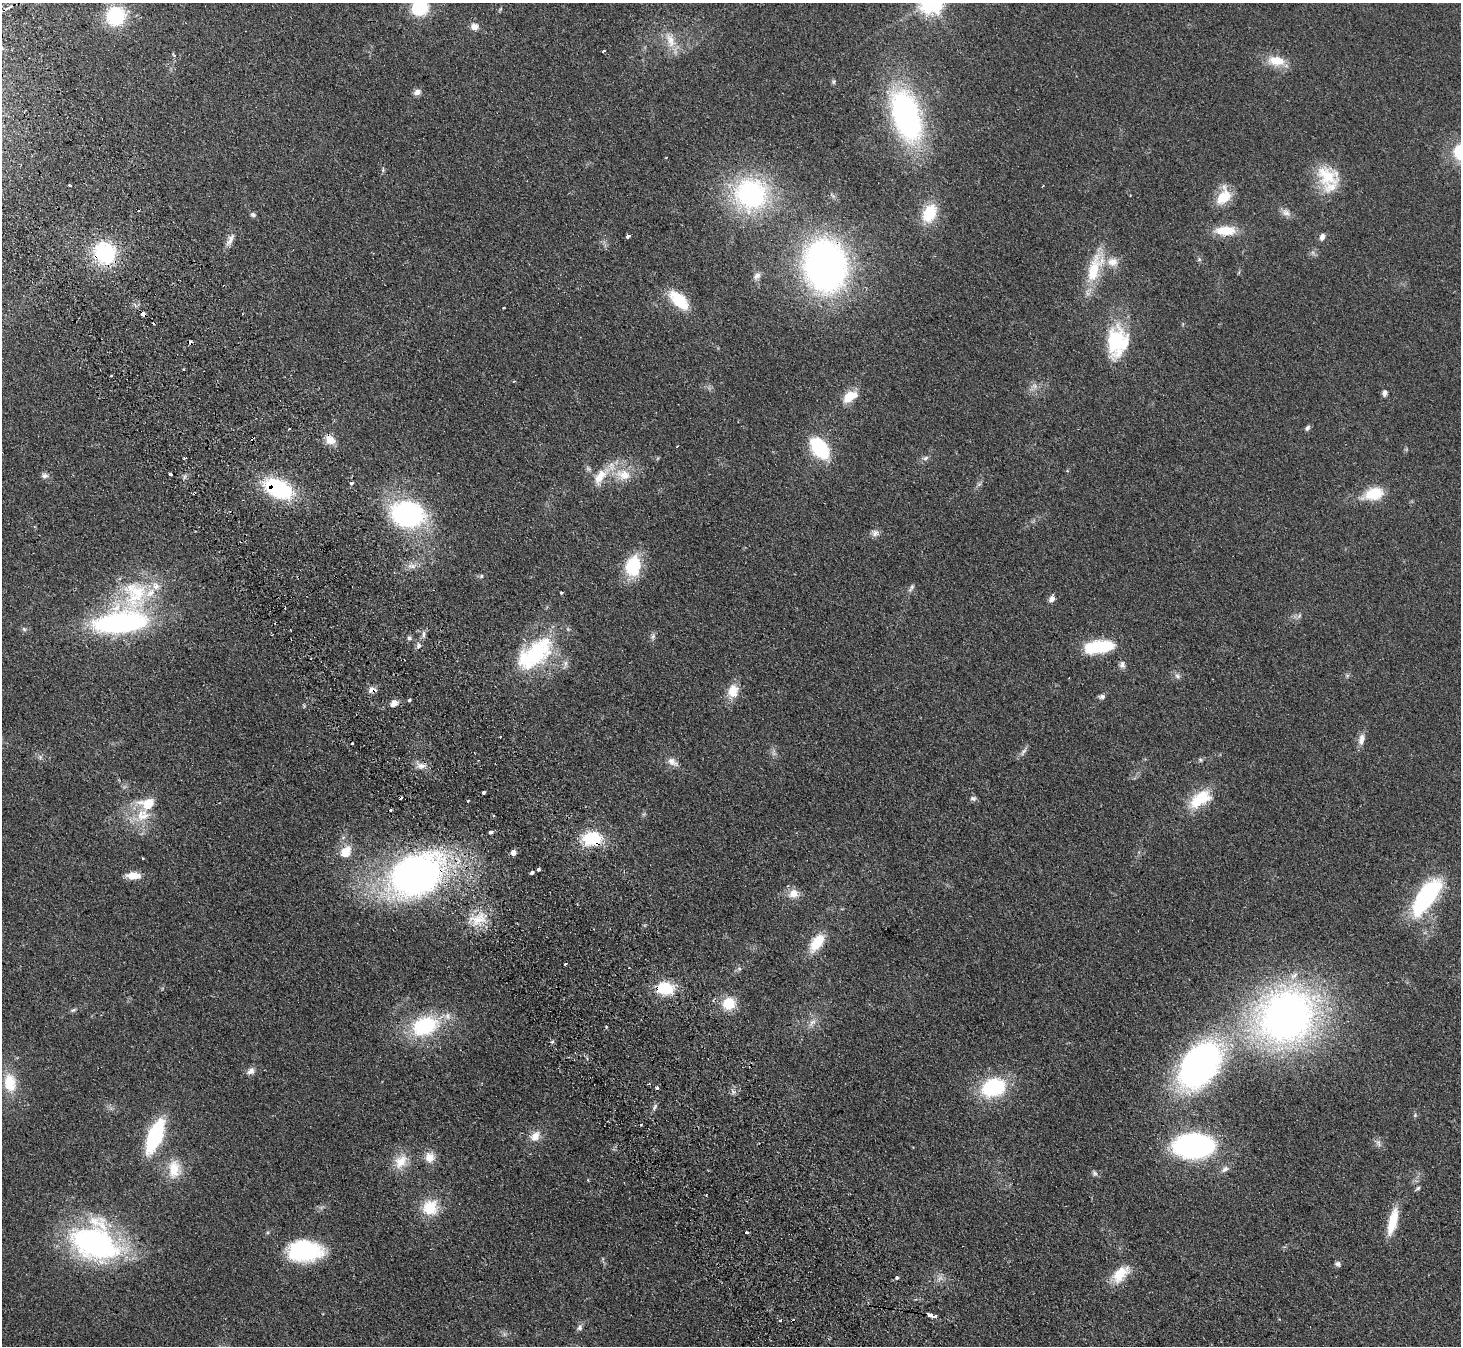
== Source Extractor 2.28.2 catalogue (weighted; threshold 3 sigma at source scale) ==
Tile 11 of 4 x 4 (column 3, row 3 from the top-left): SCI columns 2971-4429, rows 1675-3018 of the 5940 x 5898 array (HDU 1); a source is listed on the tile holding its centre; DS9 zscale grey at full resolution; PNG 1463 x 1348 px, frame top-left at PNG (2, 3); no overlay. Shown black and unused: <1% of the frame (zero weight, under 2 of 3 exposures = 3% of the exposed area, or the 3 px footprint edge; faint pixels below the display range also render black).
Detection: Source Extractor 2.28.2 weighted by HDU 2 'WHT'; one run over the whole footprint, this tile lists its part. Background 0.0777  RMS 0.0086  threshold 0.0385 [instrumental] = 3 sigma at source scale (4.5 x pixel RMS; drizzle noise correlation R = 1.50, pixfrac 1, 0.05/0.05 arcsec/px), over >= 5 px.
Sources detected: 170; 5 too faint to see at this stretch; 2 inside a brighter object's white glare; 13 cosmic-ray / hot-pixel residue — not listed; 9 inside a brighter listed object's ellipse — not listed separately; the other 141 listed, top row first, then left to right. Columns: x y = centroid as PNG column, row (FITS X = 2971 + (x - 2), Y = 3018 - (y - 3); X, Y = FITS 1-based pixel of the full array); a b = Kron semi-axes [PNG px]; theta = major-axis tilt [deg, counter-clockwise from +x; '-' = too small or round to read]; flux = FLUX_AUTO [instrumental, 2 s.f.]
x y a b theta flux
9 7 14 4 27 3.6
420 8 18 16 20 35
116 16 15 14 - 60
474 27 10 8 -5 5.4
670 40 25 12 -71 14
2 48 6 5 - 1.5
604 51 3 3 - 11
174 55 6 3 -57 1
1276 61 24 13 -8 16
833 81 6 5 - 1.5
417 92 9 7 18 4.1
906 116 51 26 -73 210
1460 152 15 12 -79 32
383 170 8 4 83 1.4
1327 176 32 25 -27 31
70 185 3 3 - 2.6
1043 186 3 2 - 0.67
751 194 37 34 -10 130
1224 196 24 15 63 18
929 213 18 12 67 32
1286 213 14 9 -24 4.8
253 214 7 6 - 1.9
1225 231 25 11 1 20
628 236 4 3 - 13
1322 237 9 6 73 3.5
230 240 20 7 62 5.3
105 253 20 18 -56 80
1199 259 6 5 - 1.4
825 266 39 32 -80 430
1094 269 41 16 71 36
757 276 11 8 37 3.9
679 300 26 13 -44 30
143 314 4 4 - 4.8
1117 342 39 26 84 53
184 369 3 2 - 1.3
111 376 3 2 - 1.4
514 381 4 3 - 0.72
1384 393 8 6 88 2.6
850 397 17 10 32 17
1307 428 7 5 58 2.2
330 440 13 11 -31 8.4
677 446 3 2 - 0.62
819 448 17 11 -54 76
925 458 9 5 17 2.4
170 474 4 3 - 6.5
623 475 24 14 -16 20
45 476 10 7 2 2.9
600 476 31 13 50 19
278 489 30 17 -25 76
1373 494 27 15 16 23
408 514 33 27 -10 130
875 533 10 9 - 3.9
633 566 26 19 76 33
481 576 5 5 - 1.5
911 588 12 5 61 2.3
561 592 3 3 - 2.3
135 594 48 43 25 82
1052 599 8 7 - 3.9
1299 616 8 4 53 1.7
120 623 48 19 6 200
24 629 6 5 - 1.6
424 634 9 4 90 2.3
653 637 9 6 50 2.3
409 638 5 5 - 1.8
418 646 8 7 - 2.6
1103 647 25 15 0 33
538 652 50 31 58 74
1122 665 10 8 -87 3.4
1177 676 9 6 -40 2.6
1347 676 6 5 - 1.5
372 690 10 7 13 4.7
733 691 19 14 78 13
1102 697 9 6 0 2.4
409 700 3 3 - 2.7
394 703 8 6 34 6
304 706 6 4 -58 0.91
1362 738 11 9 -81 5.1
1023 751 12 5 53 3.1
40 757 6 6 - 2.2
1200 760 7 5 -22 1.4
673 762 16 9 -32 5.8
420 765 16 9 -30 6.6
483 792 3 3 - 4.1
401 798 3 2 - 1.7
973 798 8 6 2 2.1
1200 799 31 16 35 29
468 801 3 2 - 0.93
142 815 20 18 57 23
493 815 3 3 - 2.2
491 832 4 3 - 7.9
592 838 17 12 -1 44
346 852 15 11 59 15
513 853 5 5 - 5.3
143 858 3 2 - 0.86
538 869 3 3 - 4.5
532 873 4 3 - 5.5
416 875 48 33 24 430
133 876 15 7 -2 12
794 893 14 12 9 9.1
1426 897 43 17 55 90
479 919 24 14 32 19
817 943 22 11 55 22
565 964 3 3 - 7
739 969 7 4 -1 1.5
665 988 16 13 -7 32
729 1003 16 15 - 19
73 1010 9 5 19 1.8
1287 1016 48 42 30 490
812 1022 12 7 30 4.9
425 1026 31 21 21 65
1200 1065 48 32 55 270
251 1071 11 8 34 4.4
10 1083 22 15 -82 24
648 1084 4 2 - 1.2
993 1087 23 17 19 68
657 1088 3 3 - 2.2
733 1092 6 5 - 2.1
655 1107 11 5 57 2.2
1415 1115 6 4 48 1.1
155 1136 24 9 69 110
535 1136 16 11 49 8.9
1378 1143 12 6 -71 3.5
1193 1146 29 17 1 230
430 1157 13 13 - 9.2
401 1161 22 16 49 15
174 1169 25 16 -89 18
1225 1169 11 7 34 3.7
1095 1173 9 6 -59 2
1418 1188 5 5 - 1.4
430 1208 18 16 38 26
1393 1222 33 10 76 22
747 1232 3 3 - 2.1
95 1244 57 35 -20 180
304 1251 35 21 0 78
1338 1264 7 6 - 2.4
1120 1274 25 14 44 20
897 1278 4 3 - 1.7
930 1315 5 3 - 6.7
935 1316 4 3 - 2.8
780 1320 3 3 - 2.3
580 1327 9 7 69 2.8
Overlapping masked pixels (flux is a lower limit): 8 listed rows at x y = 105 253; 143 314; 278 489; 372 690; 420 765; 592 838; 416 875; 665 988
Isophote crosses this tile's border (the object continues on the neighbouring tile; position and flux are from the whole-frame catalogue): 3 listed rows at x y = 420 8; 2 48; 1460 152